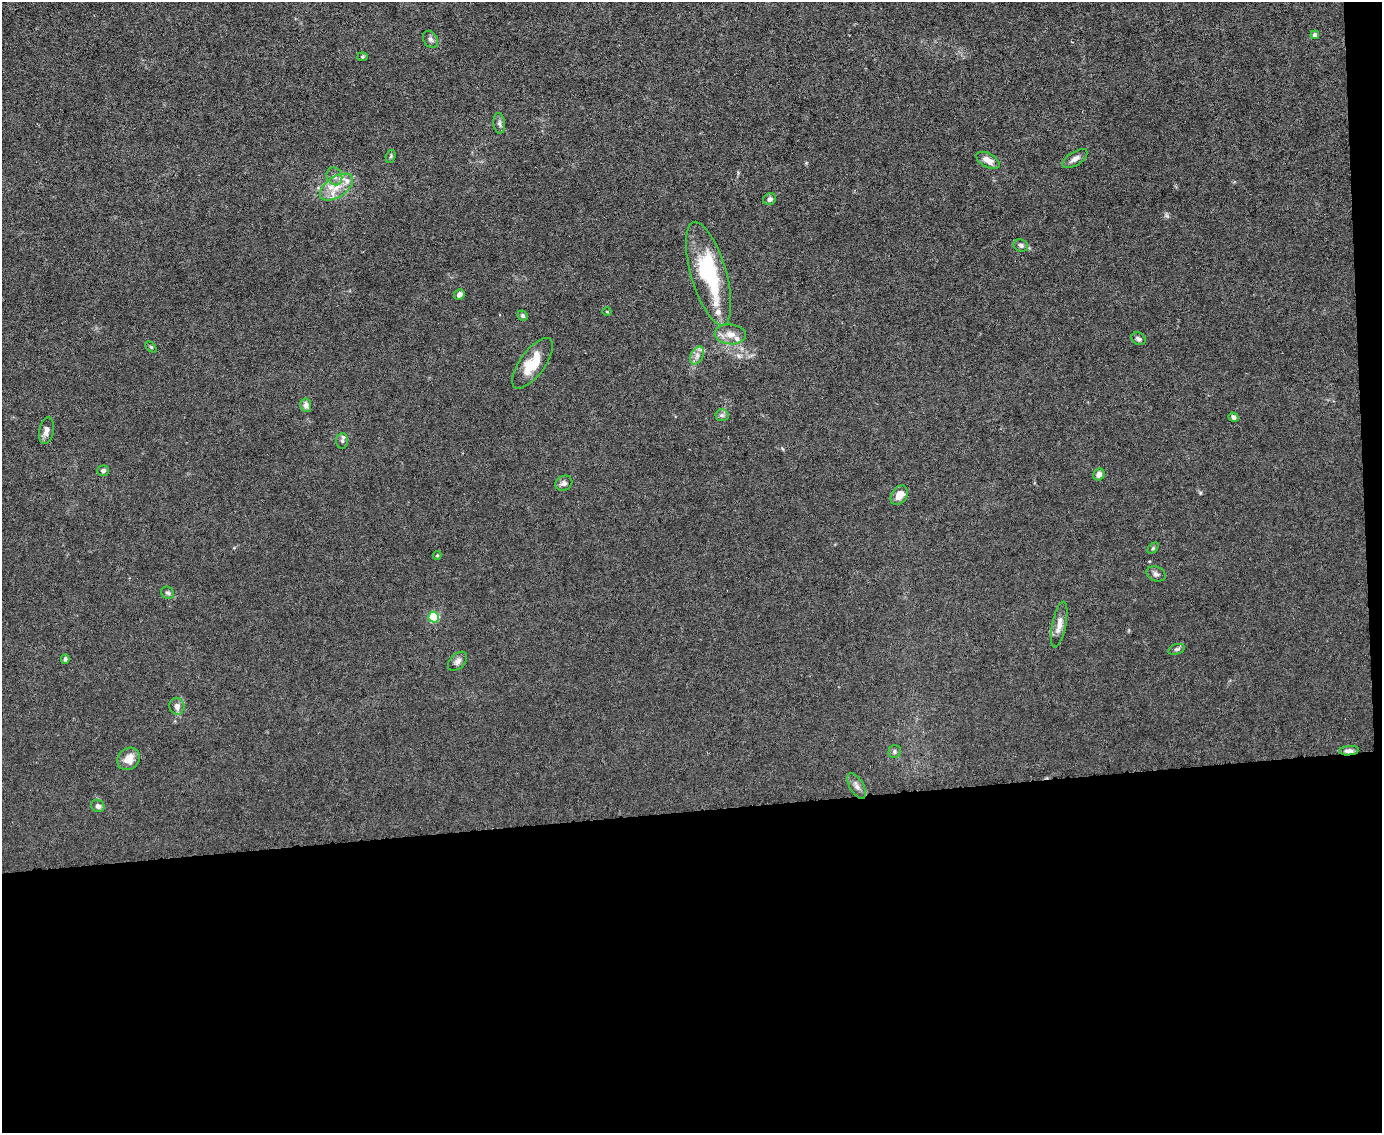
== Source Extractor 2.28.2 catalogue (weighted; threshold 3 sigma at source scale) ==
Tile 12 of 3 x 4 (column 3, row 4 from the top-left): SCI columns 2992-4371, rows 1-1131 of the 4496 x 4523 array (HDU 1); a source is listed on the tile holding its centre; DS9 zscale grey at full resolution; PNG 1384 x 1135 px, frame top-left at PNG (2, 2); each listed source drawn as its Kron ellipse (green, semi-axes under 4 px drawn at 4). Shown black and unused: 30% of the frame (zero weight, under 3 of 6 exposures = <1% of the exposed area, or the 3 px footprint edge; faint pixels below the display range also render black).
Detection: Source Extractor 2.28.2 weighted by HDU 2 'WHT'; one run over the whole footprint, this tile lists its part. Background 0.0185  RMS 0.0027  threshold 0.0112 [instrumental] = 3 sigma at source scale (4.09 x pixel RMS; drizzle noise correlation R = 1.36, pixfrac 0.8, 0.05/0.05 arcsec/px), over >= 5 px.
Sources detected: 48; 4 inside a brighter listed object's ellipse — not listed separately; the other 44 listed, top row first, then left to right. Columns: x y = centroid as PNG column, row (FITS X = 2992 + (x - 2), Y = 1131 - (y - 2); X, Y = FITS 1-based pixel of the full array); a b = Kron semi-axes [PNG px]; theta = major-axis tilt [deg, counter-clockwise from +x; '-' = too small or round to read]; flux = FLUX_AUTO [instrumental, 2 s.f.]
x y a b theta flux
1315 35 4 4 - 1.2
430 39 9 7 -56 0.83
362 57 5 4 - 0.33
499 123 10 6 -84 0.79
391 156 7 4 72 0.41
1075 159 14 6 32 1.4
988 160 13 7 -28 2.2
334 176 9 7 -66 1.3
336 187 19 10 34 4.4
770 199 6 5 - 0.86
1021 245 7 6 - 0.71
709 273 54 17 -74 25
459 295 5 4 - 1.5
607 312 4 3 - 0.19
523 315 5 5 - 0.56
730 334 16 10 -4 2.5
1138 339 7 6 - 0.64
151 347 6 4 -44 0.29
697 355 10 6 64 1.2
532 363 30 12 53 7.6
306 405 7 5 -81 1.4
722 415 6 6 - 0.63
1234 417 5 4 - 0.9
46 431 13 7 78 1.5
342 441 8 6 85 0.66
103 471 6 5 - 0.68
1099 475 6 5 - 1.5
564 483 9 7 28 0.95
899 495 10 7 57 2.8
1153 548 6 4 45 0.35
437 555 4 4 - 0.24
1156 574 10 7 -22 0.84
168 593 7 6 - 0.59
434 617 5 5 - 20
1059 625 23 7 78 2.3
1176 649 8 5 18 0.54
65 659 4 4 - 0.64
457 661 11 7 45 1
177 706 8 7 - 1.3
1349 751 10 4 5 1.3
895 752 6 6 - 0.57
128 759 12 10 43 3.1
857 786 14 7 -60 1.2
98 806 7 6 - 1.1
Overlapping masked pixels (flux is a lower limit): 1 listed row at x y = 1349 751